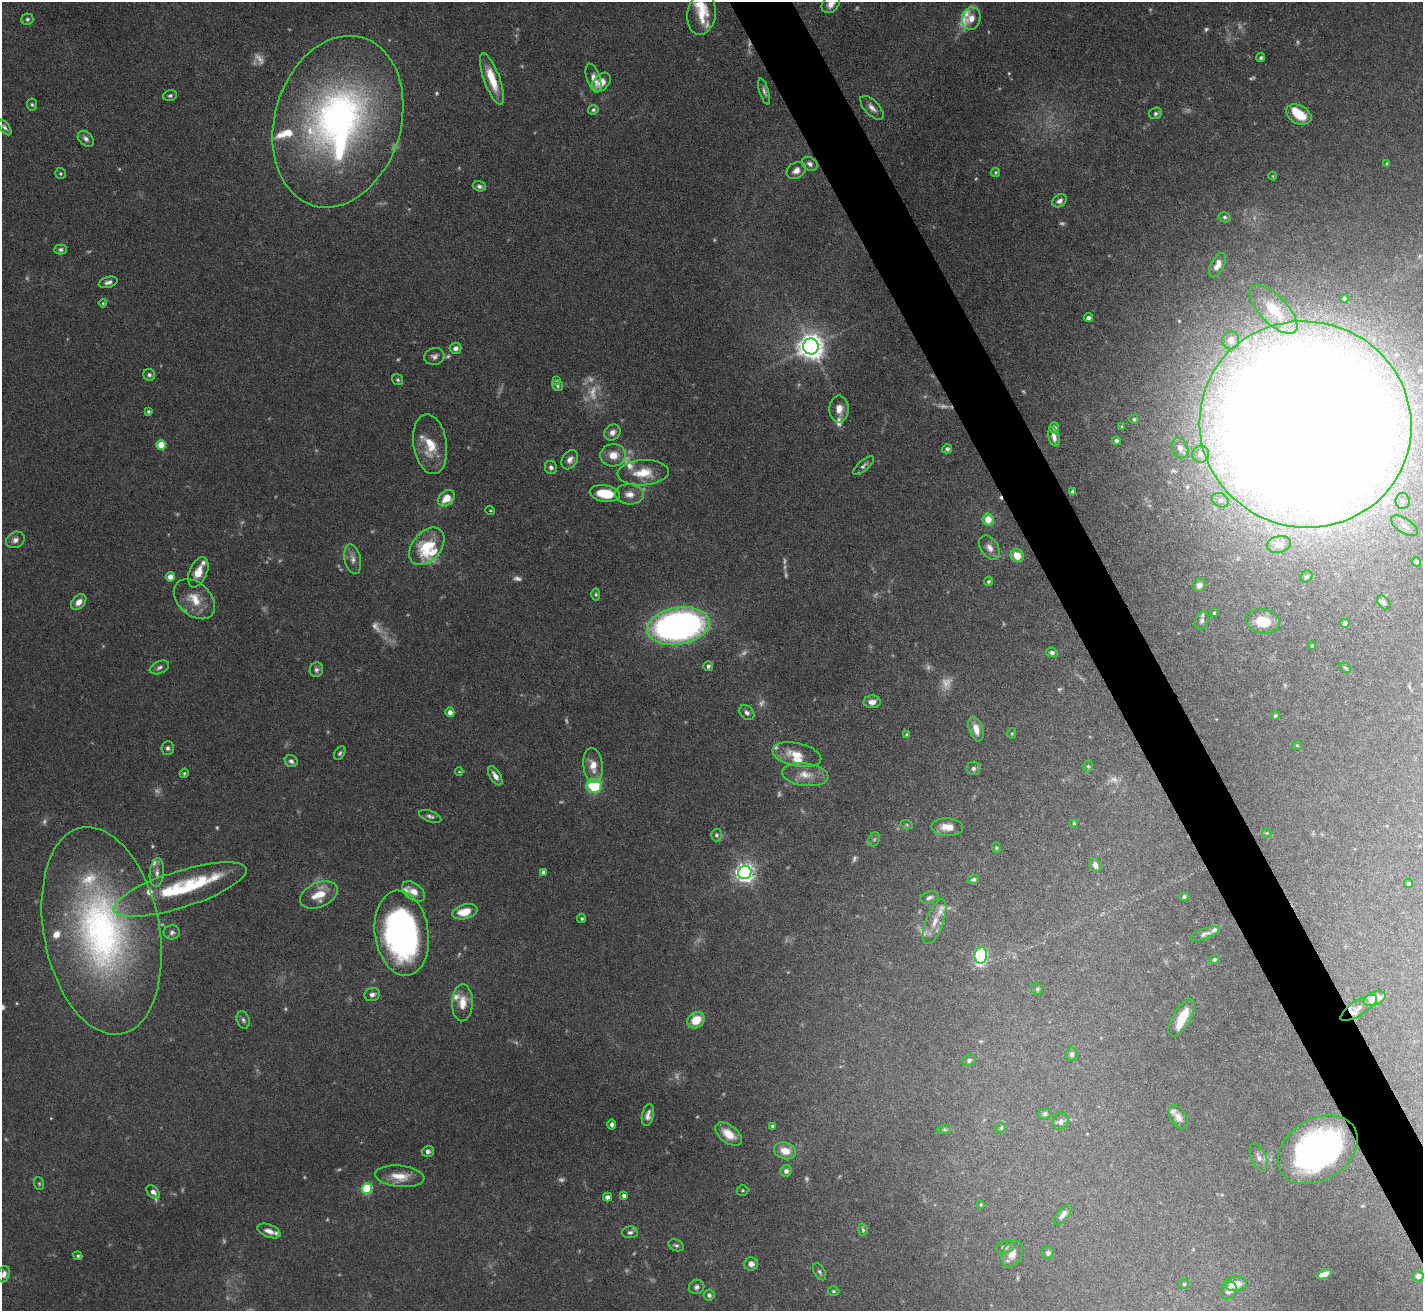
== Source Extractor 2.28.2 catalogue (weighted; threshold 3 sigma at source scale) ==
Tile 6 of 4 x 4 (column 2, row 2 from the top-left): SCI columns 1422-2842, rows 2769-4077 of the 5684 x 5672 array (HDU 1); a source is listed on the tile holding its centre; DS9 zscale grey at full resolution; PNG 1425 x 1313 px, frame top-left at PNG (2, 2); each listed source drawn as its Kron ellipse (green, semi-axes under 4 px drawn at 4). Shown black and unused: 4% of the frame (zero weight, under 5 of 10 exposures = <1% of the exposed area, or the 3 px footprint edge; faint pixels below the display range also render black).
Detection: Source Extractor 2.28.2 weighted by HDU 2 'WHT'; one run over the whole footprint, this tile lists its part. Background 0.0863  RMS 0.0026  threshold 0.0107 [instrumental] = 3 sigma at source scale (4.09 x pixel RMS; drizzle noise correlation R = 1.36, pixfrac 0.8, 0.05/0.05 arcsec/px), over >= 5 px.
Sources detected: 292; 65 too faint to see at this stretch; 1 inside a brighter object's white glare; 2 cosmic-ray / hot-pixel residue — neither listed nor drawn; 27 inside a brighter listed object's ellipse — not listed separately; the other 197 listed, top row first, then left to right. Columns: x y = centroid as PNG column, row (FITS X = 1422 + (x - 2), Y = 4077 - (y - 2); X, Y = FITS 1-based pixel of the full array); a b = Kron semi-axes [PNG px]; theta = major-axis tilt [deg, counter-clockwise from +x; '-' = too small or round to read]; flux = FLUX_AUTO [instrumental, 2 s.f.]
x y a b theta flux
831 4 10 7 44 2
702 14 21 14 81 5.8
971 18 11 9 76 2.1
27 19 6 6 - 0.53
1261 58 5 4 - 0.45
593 78 15 6 -72 2
492 79 27 8 -70 6.2
601 82 11 7 47 3
764 91 13 4 -73 0.84
170 96 7 5 22 0.56
32 104 6 5 - 0.45
872 108 15 7 -46 1.6
593 110 5 4 - 0.51
1156 113 6 5 - 0.6
1299 114 13 9 -28 6.1
338 122 87 63 73 110
5 128 9 4 -51 0.71
86 139 9 6 -46 1
810 164 8 6 -30 0.97
1387 164 4 3 - 0.49
796 170 10 8 32 1.4
996 172 4 4 - 0.36
60 173 5 5 - 0.38
1273 176 4 4 - 0.22
479 186 7 5 -16 0.68
1059 201 8 6 35 0.99
1225 217 6 5 - 0.51
61 249 6 5 - 0.59
1217 265 13 6 63 2
108 282 9 5 16 0.95
1344 298 4 4 - 0.47
103 303 4 4 - 0.29
1273 309 31 13 -46 9.5
1088 318 4 4 - 0.83
1231 340 9 8 - 2.7
811 346 8 7 - 290
455 348 6 5 - 1.1
434 356 10 8 16 1.1
149 375 6 6 - 0.6
398 380 6 5 - 0.45
556 380 4 3 - 0.22
558 386 5 5 - 0.44
839 409 13 9 -90 2.3
148 411 3 3 - 0.43
1134 419 4 4 - 0.51
1305 424 106 103 -20 1400
1122 426 4 3 - 0.25
1054 428 5 5 - 0.77
612 432 8 7 - 1.4
1054 437 10 5 -77 1.4
1116 441 4 4 - 0.67
430 444 30 16 -81 6.7
161 445 5 5 - 8.8
1180 448 10 8 -69 1.4
947 449 5 4 - 0.58
1201 454 8 8 - 1.2
613 455 13 11 5 3.3
570 460 10 7 57 1.4
864 466 13 5 41 0.78
551 467 6 6 - 0.79
643 473 25 12 4 5.8
1073 492 4 4 - 0.85
605 494 15 8 -9 7.4
629 494 14 10 -4 2.2
446 498 9 7 43 3.8
1220 500 9 6 -30 1.1
1403 501 8 7 - 1.1
490 510 5 3 - 0.25
988 519 6 5 - 3.7
1404 526 15 7 -33 1.5
15 540 9 7 28 1.2
1279 544 12 8 12 1.5
427 546 21 14 50 11
989 548 13 8 -56 1.6
1017 556 7 6 - 3.7
353 559 15 8 -77 1.5
1416 562 5 4 - 0.65
198 572 16 8 67 3.2
170 577 4 4 - 2.5
1306 577 6 5 - 0.49
988 581 5 4 - 0.4
1199 585 7 7 - 1.3
596 594 6 4 -88 0.35
194 599 24 16 -43 5.5
79 602 9 6 46 1.8
1384 603 8 5 -50 0.69
1214 613 4 3 - 0.31
1202 620 9 6 67 0.84
1263 621 17 12 -11 5.1
1345 623 4 4 - 0.69
678 626 31 18 10 110
1312 645 4 4 - 0.28
1052 652 6 5 - 0.67
708 666 5 4 - 0.57
159 667 10 6 23 0.87
1345 668 6 4 -30 0.41
316 670 7 6 - 0.73
872 702 8 6 3 1.7
450 712 5 4 - 1.5
747 713 8 6 -47 0.93
1275 716 4 4 - 0.43
976 729 13 7 -73 2.5
1012 733 5 4 - 0.28
907 734 4 4 - 0.34
1297 745 5 3 - 0.25
168 748 7 6 - 0.79
340 753 7 5 57 0.54
797 755 25 11 -12 4.9
291 761 6 6 - 0.77
593 765 17 9 -83 3.2
1088 766 6 4 -88 0.38
973 768 7 6 - 0.72
459 772 4 3 - 0.19
184 773 5 4 - 0.37
805 775 23 11 -8 3.9
495 776 11 5 -58 1.6
594 786 7 7 - 13
430 816 11 5 -18 0.82
1074 823 4 4 - 0.29
907 825 6 4 -19 0.3
947 827 16 8 -2 2.9
1267 833 5 4 - 0.27
716 835 6 5 - 0.59
874 839 7 5 68 0.49
996 848 5 4 - 0.33
1095 865 7 5 -64 1.3
543 872 4 4 - 0.93
745 872 7 6 - 130
157 873 14 7 84 1.6
973 879 6 4 19 0.46
1408 883 4 4 - 0.49
180 889 70 18 17 22
413 892 13 8 -37 2.2
319 895 20 12 24 5.3
929 897 9 5 18 0.81
1184 897 4 4 - 0.49
465 912 13 7 14 5.2
582 918 4 4 - 0.41
935 922 23 9 70 3.4
102 931 105 58 -79 100
172 932 8 7 - 0.86
402 933 43 27 -82 78
1205 934 15 5 19 0.95
981 955 8 6 85 33
1214 959 5 4 - 0.51
1037 989 6 6 - 0.46
372 994 8 6 21 1
1375 998 11 6 21 4.6
462 1003 18 10 88 3.7
1359 1008 21 7 33 1.8
1182 1018 20 9 60 5.8
243 1020 9 6 -70 0.73
696 1020 9 7 37 5.1
1072 1054 6 6 - 0.86
969 1060 7 5 20 0.66
1045 1114 7 5 18 0.68
648 1115 11 6 78 1.3
1178 1117 13 7 -57 1.7
1061 1121 9 7 55 1.2
612 1124 5 4 - 0.61
773 1126 4 4 - 0.51
1001 1128 6 4 43 0.36
944 1130 6 4 0 0.43
729 1134 15 8 -36 4.4
1318 1150 43 30 31 65
428 1151 6 5 - 0.81
785 1151 11 8 -15 3.5
1259 1157 15 7 -66 1.3
786 1171 6 5 - 0.92
400 1176 24 10 -6 4.2
39 1184 6 5 - 0.37
367 1188 5 5 - 19
742 1190 6 5 - 0.38
153 1192 8 5 -42 1
624 1195 4 4 - 0.8
608 1197 4 4 - 1.3
981 1205 4 3 - 0.27
1063 1214 12 5 51 1.3
863 1230 6 4 -74 0.42
269 1231 12 6 -21 1.8
630 1232 8 6 2 0.8
676 1245 8 5 -24 0.59
1005 1247 10 6 14 0.97
1048 1253 6 6 - 0.74
1012 1254 14 9 64 2.1
78 1256 4 4 - 0.42
751 1264 7 7 - 1.5
819 1272 9 5 -58 0.59
4 1274 8 6 76 1
1324 1274 7 4 21 2
1418 1276 5 5 - 1.8
1184 1284 5 5 - 0.37
1235 1284 12 7 3 3.6
697 1287 8 7 - 0.88
1229 1290 9 7 57 1.5
833 1291 6 4 1 0.39
709 1295 6 5 - 0.72
Overlapping masked pixels (flux is a lower limit): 2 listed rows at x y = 1359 1008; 1318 1150
Isophote crosses this tile's border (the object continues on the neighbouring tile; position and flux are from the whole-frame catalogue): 5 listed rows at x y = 831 4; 702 14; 338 122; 1305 424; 4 1274